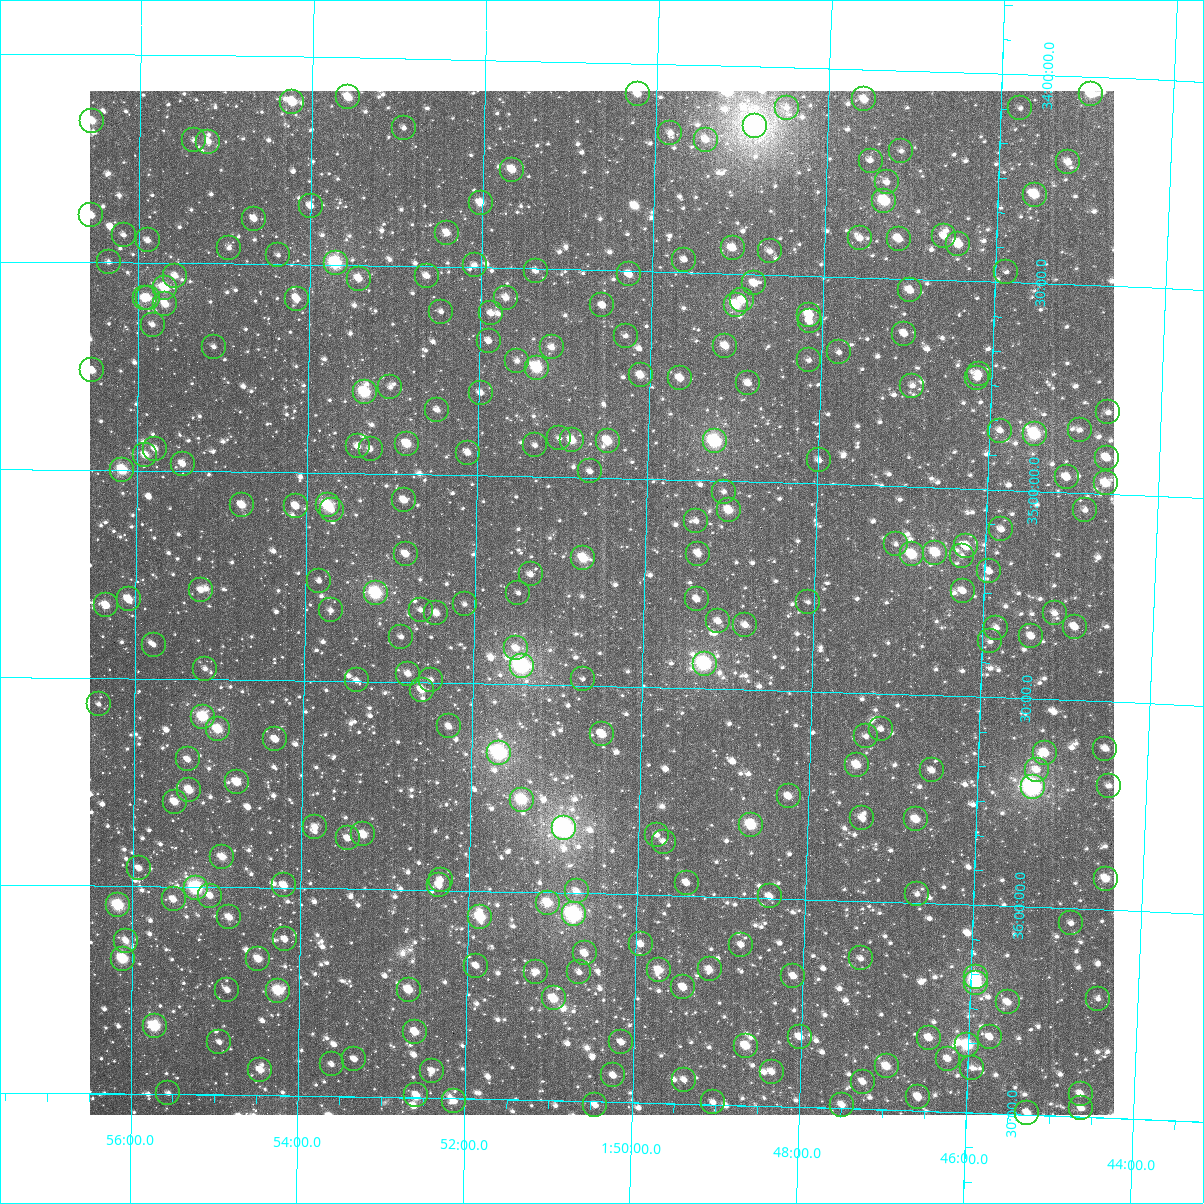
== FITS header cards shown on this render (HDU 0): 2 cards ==
NAXIS1  =                 1024
NAXIS2  =                 1024

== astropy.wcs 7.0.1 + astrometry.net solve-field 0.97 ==
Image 1024 x 1024 px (HDU 0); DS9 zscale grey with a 90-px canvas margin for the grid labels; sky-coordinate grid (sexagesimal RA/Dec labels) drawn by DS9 from the SOLVED WCS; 259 Tycho-2 reference stars matched to detected sources circled (green)
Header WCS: RA---TAN-SIP/DEC--TAN-SIP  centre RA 01:50:30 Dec +35:18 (27.63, +35.30 deg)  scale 8.66 arcsec/px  FOV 147.8' x 147.9'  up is +179 deg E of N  parity flipped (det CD > 0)
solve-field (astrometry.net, Tycho-2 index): VERIFIED the header's WCS against the Tycho-2 star catalogue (verified at 6 index scales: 13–259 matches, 0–1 conflicts across passes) and refined it, rather than solving blind
Solved WCS: RA---TAN-SIP/DEC--TAN-SIP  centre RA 01:50:30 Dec +35:18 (27.63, +35.30 deg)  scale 8.66 arcsec/px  FOV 147.8' x 147.9'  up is +179 deg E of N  parity flipped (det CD > 0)
The solver's refit moves the header's centre by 0.47 arcsec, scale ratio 1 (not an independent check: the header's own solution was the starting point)
Tycho-2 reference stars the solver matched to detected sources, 259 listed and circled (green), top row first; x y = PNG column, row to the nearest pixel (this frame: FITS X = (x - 90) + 1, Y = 1024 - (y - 91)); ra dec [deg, ICRS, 3 dp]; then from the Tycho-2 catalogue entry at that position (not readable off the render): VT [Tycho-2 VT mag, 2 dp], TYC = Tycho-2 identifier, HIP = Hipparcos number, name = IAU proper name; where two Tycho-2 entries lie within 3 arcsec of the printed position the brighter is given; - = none
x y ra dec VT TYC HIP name
638 94 27.555 +34.073 10.50 2315-658-1 - -
1091 94 26.239 +34.040 9.83 2302-1108-1 - -
348 97 28.395 +34.096 10.22 2315-614-1 - -
864 99 26.897 +34.072 10.34 2302-1076-1 - -
292 102 28.558 +34.108 9.75 2315-570-1 8873 -
787 108 27.120 +34.098 12.09 2315-598-1 - -
1020 108 26.443 +34.080 11.78 2302-908-1 - -
92 121 29.138 +34.160 10.16 2315-148-1 - -
755 126 27.211 +34.143 7.78 2315-212-1 - -
404 128 28.232 +34.167 12.03 2315-146-1 - -
670 133 27.457 +34.166 11.85 2315-240-1 - -
194 140 28.843 +34.204 11.93 2315-886-1 - -
706 140 27.354 +34.179 11.19 2315-200-1 - -
208 142 28.800 +34.207 10.85 2315-262-1 - -
901 151 26.785 +34.193 11.86 2302-405-1 - -
871 161 26.873 +34.219 12.21 2302-858-1 - -
1068 162 26.299 +34.206 11.30 2302-330-1 - -
512 170 27.915 +34.262 10.29 2315-256-1 - -
887 182 26.824 +34.269 11.70 2302-1444-1 - -
1035 195 26.392 +34.287 10.23 2302-872-1 - -
884 201 26.829 +34.315 9.30 2302-1038-1 - -
481 203 28.005 +34.344 10.42 2315-962-1 - -
311 206 28.500 +34.358 11.06 2315-1551-1 - -
91 215 29.138 +34.387 10.75 2315-1549-1 - -
254 219 28.664 +34.391 11.57 2315-1502-1 - -
447 233 28.101 +34.418 11.06 2315-1452-1 - -
124 235 29.043 +34.434 11.72 2315-1332-1 - -
944 236 26.653 +34.395 11.27 2302-808-1 - -
860 238 26.897 +34.406 11.52 2302-379-1 - -
899 239 26.783 +34.405 10.76 2302-968-1 - -
148 240 28.974 +34.446 11.32 2315-1491-1 - -
958 244 26.609 +34.412 10.76 2302-364-1 - -
229 248 28.736 +34.462 11.65 2315-1517-1 - -
733 248 27.267 +34.439 11.07 2315-1494-1 - -
770 251 27.158 +34.444 12.69 2315-1330-1 - -
278 255 28.592 +34.478 13.14 2315-1345-1 - -
684 260 27.408 +34.470 11.90 2315-1334-1 - -
109 262 29.087 +34.499 11.66 2315-1250-1 - -
336 263 28.425 +34.494 8.48 2315-1164-1 - -
475 265 28.019 +34.495 12.05 2315-1505-1 - -
536 271 27.840 +34.504 11.74 2315-1169-1 - -
1006 272 26.467 +34.476 12.46 2302-944-1 - -
629 274 27.567 +34.508 10.70 2315-1350-1 - -
175 276 28.892 +34.530 11.29 2315-1295-1 - -
427 276 28.158 +34.522 10.99 2315-1140-1 - -
359 279 28.356 +34.531 10.89 2315-1068-1 - -
754 283 27.202 +34.522 10.90 2315-1267-1 - -
165 288 28.923 +34.559 9.55 2315-1231-1 - -
910 290 26.746 +34.528 10.68 2302-361-1 - -
145 298 28.981 +34.586 10.38 2315-1509-1 - -
148 298 28.971 +34.584 10.76 2315-1171-1 - -
506 298 27.926 +34.571 11.16 2315-1266-1 - -
297 299 28.537 +34.582 10.48 2315-1428-1 - -
742 300 27.235 +34.564 11.00 2315-1476-1 - -
165 304 28.921 +34.599 10.50 2315-1262-1 - -
602 305 27.643 +34.585 11.10 2315-1201-1 - -
736 305 27.254 +34.575 9.64 2315-1060-1 - -
441 312 28.114 +34.608 12.42 2315-1112-1 - -
491 313 27.968 +34.609 11.30 2315-1106-1 - -
809 315 27.038 +34.594 10.62 2315-1017-1 - -
810 321 27.036 +34.610 11.04 2315-1348-1 - -
153 325 28.957 +34.649 11.74 2315-1182-1 - -
904 334 26.759 +34.632 10.92 2302-265-1 - -
626 336 27.573 +34.656 11.46 2315-939-1 - -
489 341 27.973 +34.676 11.36 2315-1170-1 - -
725 346 27.281 +34.675 11.03 2315-817-1 - -
214 347 28.778 +34.700 12.11 2315-1463-1 - -
552 347 27.788 +34.688 11.10 2315-1146-1 - -
839 352 26.948 +34.682 12.08 2302-1018-1 - -
809 360 27.035 +34.703 11.81 2315-1109-1 - -
517 361 27.890 +34.722 11.76 2315-961-1 - -
537 368 27.831 +34.738 9.17 2315-779-1 - -
92 370 29.132 +34.760 10.60 2315-1445-1 - -
979 374 26.537 +34.723 11.40 2302-1244-1 - -
641 375 27.526 +34.750 10.73 2315-901-1 - -
680 378 27.411 +34.755 10.39 2315-955-1 - -
977 378 26.541 +34.733 11.76 2302-1202-1 - -
748 383 27.212 +34.762 11.20 2315-1479-1 - -
912 386 26.731 +34.757 12.50 2302-228-1 - -
390 387 28.259 +34.791 11.80 2315-981-1 - -
365 392 28.334 +34.804 8.95 2315-1405-1 - -
481 393 27.994 +34.801 11.35 2315-1100-1 - -
437 410 28.121 +34.844 11.21 2315-727-1 - -
1108 412 26.155 +34.805 12.01 2302-1024-1 - -
1080 430 26.236 +34.849 12.00 2302-575-1 - -
1000 431 26.469 +34.858 12.14 2302-720-1 - -
1035 434 26.367 +34.863 9.00 2302-133-1 8203 -
559 438 27.761 +34.906 12.32 2315-433-1 - -
572 440 27.722 +34.911 10.63 2315-1092-1 - -
608 441 27.618 +34.910 10.01 2315-1261-1 - -
715 441 27.304 +34.904 8.42 2315-151-1 8471 -
407 444 28.207 +34.927 10.10 2315-1336-1 - -
535 445 27.831 +34.924 12.35 2315-1435-1 - -
358 446 28.351 +34.935 11.18 2315-1046-1 - -
155 449 28.946 +34.948 11.08 2315-737-1 - -
371 449 28.314 +34.940 11.30 2315-1229-1 - -
468 453 28.028 +34.945 11.00 2315-263-1 - -
145 455 28.975 +34.962 10.35 2315-831-1 - -
1107 458 26.154 +34.914 10.95 2302-557-1 - -
819 460 26.996 +34.943 12.02 2302-592-1 - -
183 464 28.865 +34.982 10.69 2315-1457-1 - -
122 470 29.041 +34.999 9.27 2315-599-1 9023 -
590 471 27.669 +34.984 11.70 2315-1366-1 - -
1067 477 26.269 +34.964 11.26 2302-614-1 - -
1106 483 26.153 +34.975 10.05 2302-212-1 - -
724 492 27.274 +35.025 12.40 2315-1061-1 - -
404 500 28.212 +35.063 10.56 2315-73-1 - -
242 505 28.689 +35.080 10.21 2315-1051-1 - -
328 505 28.438 +35.078 9.05 2315-141-1 - -
296 506 28.530 +35.081 11.19 2315-917-1 - -
332 510 28.425 +35.089 10.95 2315-61-1 - -
729 510 27.257 +35.069 10.11 2315-157-1 - -
1085 510 26.211 +35.041 11.84 2302-261-1 - -
696 521 27.353 +35.097 11.85 2315-795-1 - -
1001 529 26.455 +35.095 11.52 2302-1079-1 - -
896 544 26.764 +35.139 12.77 2302-1077-1 - -
966 546 26.556 +35.139 10.45 2302-476-1 - -
935 553 26.646 +35.156 9.92 2302-534-1 - -
406 554 28.205 +35.192 10.92 2315-491-1 - -
698 554 27.344 +35.176 10.96 2315-941-1 - -
912 554 26.715 +35.162 9.48 2302-89-1 - -
962 556 26.569 +35.162 12.03 2302-412-1 - -
583 558 27.682 +35.193 9.66 2315-1079-1 - -
989 571 26.487 +35.197 11.78 2302-1078-1 - -
531 574 27.836 +35.236 11.31 2315-191-1 - -
319 581 28.459 +35.260 11.89 2315-905-1 - -
201 590 28.807 +35.286 11.36 2315-1055-1 - -
963 591 26.562 +35.246 11.55 2302-1133-1 - -
376 593 28.292 +35.287 8.55 2315-747-1 - -
518 593 27.871 +35.281 11.80 2315-333-1 - -
129 599 29.019 +35.310 10.24 2315-325-1 - -
697 599 27.345 +35.285 11.25 2315-287-1 - -
808 602 27.017 +35.285 12.62 2315-22-1 - -
465 604 28.029 +35.310 12.64 2315-25-1 - -
106 605 29.085 +35.325 10.59 2315-31-1 - -
331 610 28.423 +35.331 11.56 2315-1093-1 - -
421 610 28.158 +35.327 11.59 2315-509-1 - -
436 613 28.112 +35.333 10.77 2315-1349-1 - -
1055 613 26.289 +35.292 11.67 2302-645-1 - -
718 621 27.279 +35.337 11.15 2315-947-1 - -
745 625 27.200 +35.344 11.33 2315-435-1 - -
1075 627 26.229 +35.323 10.61 2302-613-1 - -
996 628 26.460 +35.333 11.54 2302-602-1 - -
1031 636 26.356 +35.349 11.04 2302-527-1 - -
401 637 28.214 +35.392 11.57 2315-549-1 - -
990 641 26.476 +35.365 12.26 2302-591-1 - -
154 645 28.944 +35.419 12.02 2315-1206-1 - -
516 648 27.874 +35.414 11.01 2315-259-1 - -
705 664 27.317 +35.440 8.22 2315-1048-1 8476 -
522 666 27.857 +35.456 7.72 2315-839-1 8640 -
205 669 28.792 +35.475 11.71 2315-985-1 - -
408 674 28.192 +35.480 11.04 2315-561-1 - -
583 679 27.675 +35.484 11.94 2315-91-1 - -
357 680 28.344 +35.498 11.41 2315-711-1 - -
431 680 28.124 +35.493 11.71 2315-99-1 - -
422 690 28.151 +35.518 10.36 2315-667-1 - -
99 704 29.105 +35.563 12.09 2315-71-1 - -
203 717 28.797 +35.591 9.12 2315-237-1 - -
449 726 28.068 +35.605 11.06 2315-761-1 - -
218 729 28.752 +35.620 9.66 2315-571-1 - -
881 729 26.791 +35.585 11.69 2302-336-1 - -
602 734 27.616 +35.616 10.18 2315-1158-1 - -
866 736 26.834 +35.604 11.60 2302-1010-1 - -
275 739 28.582 +35.643 10.81 2319-1397-1 - -
1105 749 26.124 +35.613 11.17 2302-626-1 - -
499 753 27.918 +35.666 7.93 2319-1523-1 8673 -
1045 753 26.303 +35.629 10.50 2306-567-1 - -
188 759 28.841 +35.694 10.87 2319-1552-1 - -
857 765 26.858 +35.673 10.22 2306-265-1 - -
932 770 26.636 +35.680 11.55 2306-477-1 - -
1037 770 26.325 +35.671 11.37 2306-259-1 - -
237 782 28.693 +35.747 10.08 2319-1454-1 - -
1109 786 26.110 +35.702 11.80 2306-193-1 - -
1033 787 26.335 +35.712 7.54 2306-461-1 8194 -
189 790 28.835 +35.767 10.01 2319-1379-1 - -
789 796 27.058 +35.754 10.95 2319-22-1 - -
522 800 27.849 +35.778 9.08 2319-1751-1 - -
175 802 28.877 +35.797 10.64 2319-1507-1 - -
862 818 26.837 +35.800 11.03 2306-595-1 - -
916 819 26.678 +35.799 10.26 2306-105-1 - -
751 825 27.166 +35.825 9.28 2319-1405-1 - -
315 827 28.460 +35.853 11.19 2319-985-1 - -
564 828 27.721 +35.845 7.18 2319-1293-1 8591 -
363 834 28.316 +35.869 10.27 2319-1300-1 - -
657 835 27.446 +35.855 11.67 2319-523-1 - -
348 838 28.363 +35.879 11.09 2319-1325-1 - -
664 842 27.425 +35.871 11.31 2319-1309-1 - -
222 857 28.735 +35.927 10.31 2319-1458-1 - -
139 868 28.982 +35.957 11.06 2319-1782-1 - -
1106 879 26.109 +35.926 10.23 2306-663-1 - -
441 880 28.084 +35.975 11.07 2319-1565-1 - -
687 883 27.353 +35.968 10.95 2319-1509-1 - -
284 885 28.550 +35.994 10.54 2319-583-1 - -
439 885 28.090 +35.986 11.54 2319-1326-1 - -
196 888 28.812 +36.002 8.23 2319-1419-1 8948 -
577 891 27.679 +35.996 11.13 2319-1446-1 - -
917 894 26.667 +35.979 12.26 2306-617-1 - -
210 896 28.769 +36.021 11.11 2319-1494-1 - -
770 896 27.105 +35.996 10.85 2319-1125-1 - -
174 899 28.878 +36.031 11.09 2319-1407-1 - -
548 903 27.764 +36.024 9.95 2319-1087-1 - -
118 905 29.042 +36.046 9.38 2319-789-1 - -
574 914 27.687 +36.051 7.90 2319-437-1 8581 -
229 917 28.712 +36.072 10.60 2319-1315-1 - -
480 917 27.964 +36.063 9.34 2319-1678-1 - -
1071 923 26.207 +36.036 12.38 2306-1493-1 - -
285 939 28.545 +36.124 11.15 2319-643-1 - -
126 941 29.018 +36.131 12.18 2319-669-1 - -
641 944 27.485 +36.119 11.34 2319-1566-1 - -
741 945 27.186 +36.114 11.05 2319-1296-1 - -
585 953 27.651 +36.144 10.86 2319-1105-1 - -
861 958 26.829 +36.138 11.51 2306-1393-1 - -
123 959 29.027 +36.175 9.20 2319-1203-1 - -
258 959 28.623 +36.172 10.37 2319-1107-1 - -
476 966 27.974 +36.179 11.64 2319-483-1 - -
710 969 27.278 +36.175 10.85 2319-947-1 - -
659 970 27.429 +36.180 10.19 2319-1305-1 - -
536 972 27.794 +36.191 11.68 2319-275-1 - -
579 972 27.666 +36.190 11.43 2319-1393-1 - -
793 976 27.028 +36.186 11.13 2319-45-1 - -
976 977 26.484 +36.175 9.65 2306-1443-1 - -
976 983 26.484 +36.188 8.90 2306-1167-1 8226 -
683 987 27.355 +36.220 10.59 2319-1643-1 - -
227 990 28.714 +36.248 10.88 2319-809-1 - -
409 990 28.174 +36.240 10.02 2319-745-1 - -
278 991 28.563 +36.248 9.21 2319-1713-1 - -
554 998 27.741 +36.255 9.92 2319-1575-1 - -
1098 999 26.118 +36.215 12.57 2306-1214-1 - -
1008 1002 26.387 +36.232 11.26 2306-1437-1 - -
155 1026 28.929 +36.336 9.37 2319-393-1 - -
415 1032 28.151 +36.343 10.19 2319-1119-1 8753 -
800 1037 27.003 +36.331 10.77 2319-56-1 - -
990 1037 26.436 +36.317 10.98 2306-1557-1 - -
929 1038 26.618 +36.324 10.74 2306-850-1 - -
219 1042 28.736 +36.373 11.46 2319-185-1 - -
621 1042 27.536 +36.356 11.34 2319-753-1 - -
967 1045 26.502 +36.338 9.18 2306-930-1 - -
746 1046 27.164 +36.356 10.02 2319-939-1 - -
354 1059 28.332 +36.410 11.56 2319-413-1 - -
948 1059 26.560 +36.373 11.31 2306-1182-1 - -
332 1064 28.400 +36.423 11.75 2319-685-1 - -
887 1066 26.742 +36.395 10.21 2306-1554-1 - -
972 1068 26.485 +36.393 12.11 2306-1507-1 - -
260 1070 28.613 +36.439 10.36 2319-1434-1 - -
432 1071 28.101 +36.435 11.10 2319-319-1 - -
772 1072 27.085 +36.417 11.11 2319-88-1 - -
613 1075 27.557 +36.436 11.31 2319-473-1 - -
684 1080 27.345 +36.443 11.34 2319-1546-1 - -
863 1082 26.811 +36.434 11.21 2306-1522-1 - -
168 1093 28.887 +36.497 12.84 2319-639-1 - -
1081 1094 26.159 +36.445 11.40 2306-1430-1 - -
416 1095 28.145 +36.494 10.69 2319-343-1 - -
918 1097 26.644 +36.466 10.86 2306-1451-1 - -
454 1101 28.031 +36.506 11.08 2319-901-1 - -
713 1102 27.256 +36.495 11.73 2319-351-1 - -
595 1105 27.609 +36.509 11.69 2319-1312-1 - -
842 1105 26.872 +36.492 11.28 2306-805-1 - -
1081 1108 26.156 +36.479 11.23 2306-472-1 - -
1027 1113 26.317 +36.495 10.96 2306-1374-1 - -